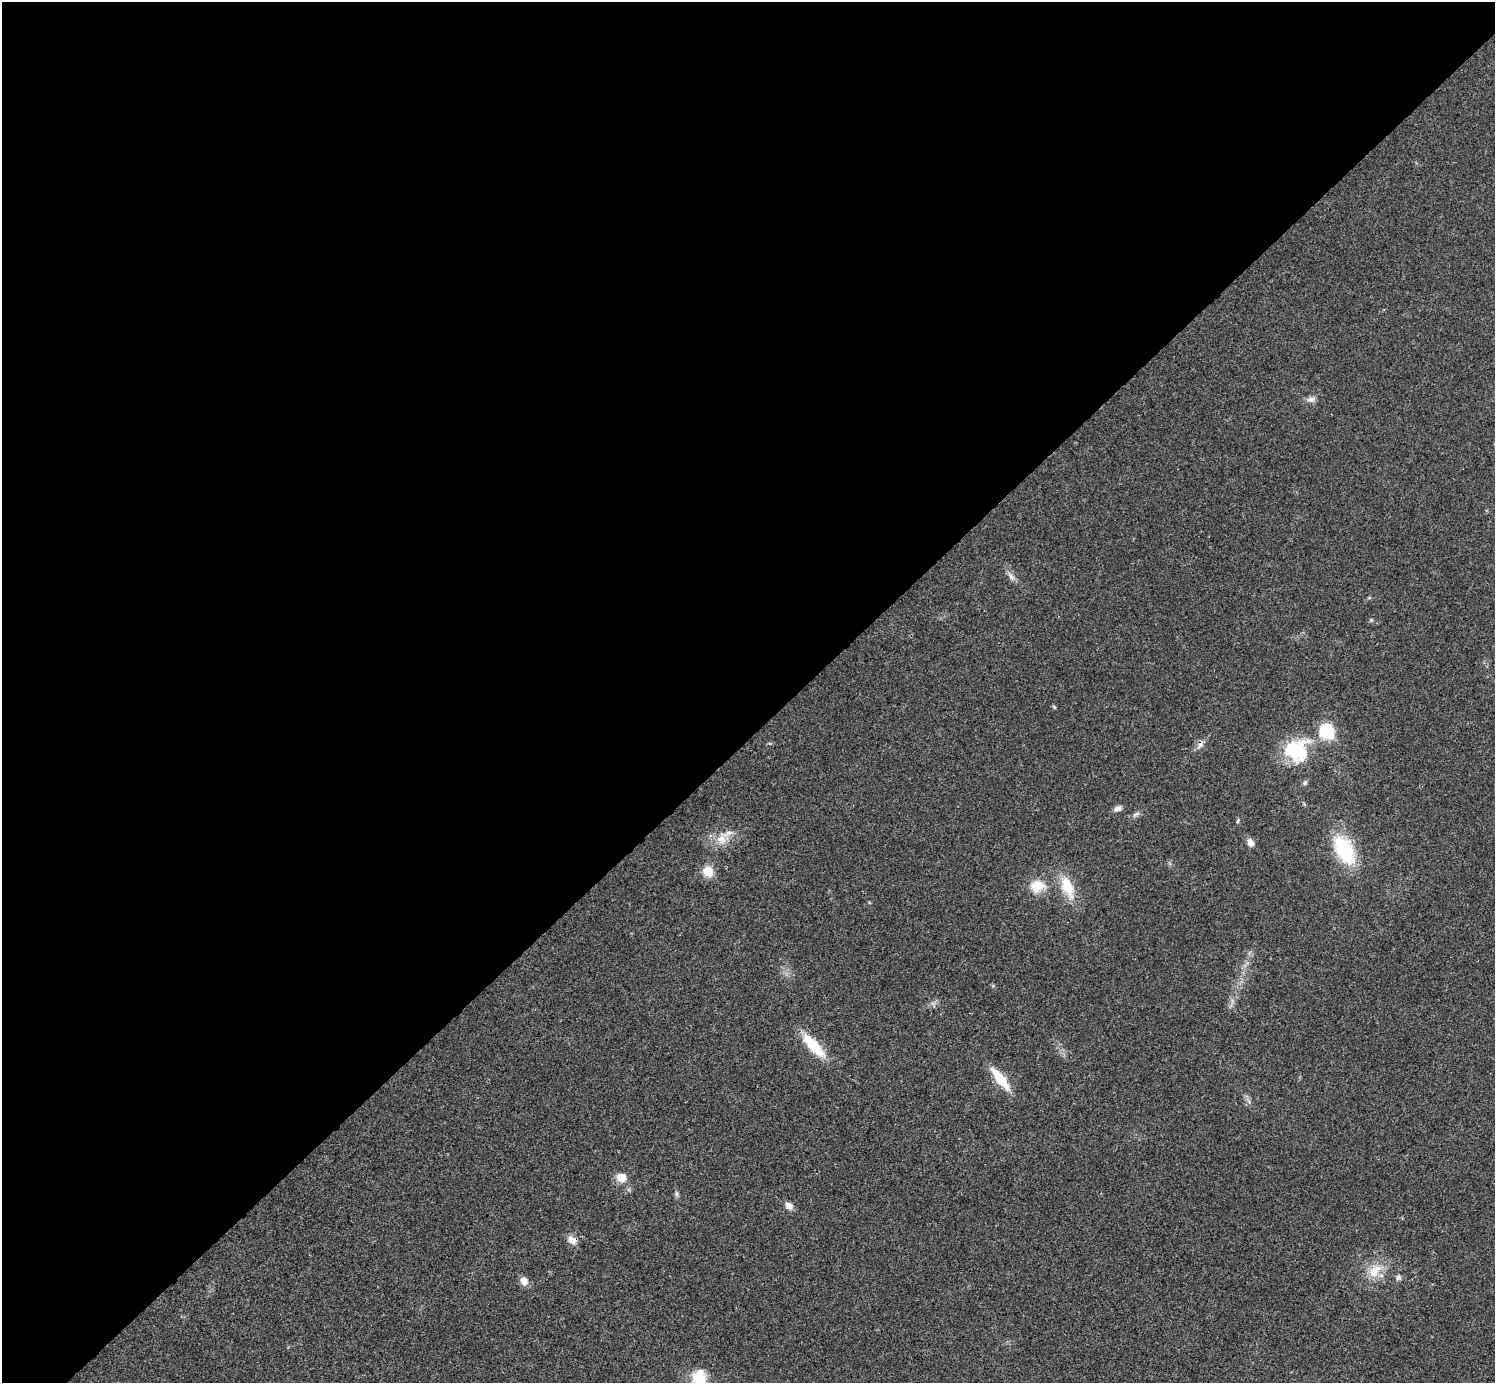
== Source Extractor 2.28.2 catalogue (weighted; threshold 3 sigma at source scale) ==
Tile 2 of 4 x 4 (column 2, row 1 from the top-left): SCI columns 1501-2993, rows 4444-5824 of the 5983 x 5983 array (HDU 1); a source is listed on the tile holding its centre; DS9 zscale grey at full resolution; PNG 1497 x 1385 px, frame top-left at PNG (2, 2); no overlay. Shown black and unused: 53% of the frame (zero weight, under 3 of 4 exposures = <1% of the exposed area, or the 3 px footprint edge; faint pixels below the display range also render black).
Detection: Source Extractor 2.28.2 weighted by HDU 2 'WHT'; one run over the whole footprint, this tile lists its part. Background 0.0195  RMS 0.004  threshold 0.0181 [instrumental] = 3 sigma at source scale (4.5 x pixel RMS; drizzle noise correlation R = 1.50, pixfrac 1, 0.05/0.05 arcsec/px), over >= 5 px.
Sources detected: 25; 1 inside a brighter object's white glare — not listed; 1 inside a brighter listed object's ellipse — not listed separately; the other 23 listed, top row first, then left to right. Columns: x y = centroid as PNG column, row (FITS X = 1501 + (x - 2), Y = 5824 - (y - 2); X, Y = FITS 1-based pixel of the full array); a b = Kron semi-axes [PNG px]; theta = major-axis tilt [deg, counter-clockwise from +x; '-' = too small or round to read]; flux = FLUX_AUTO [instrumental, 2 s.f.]
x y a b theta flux
1311 399 11 7 22 1.7
1011 577 8 5 -46 1.3
1327 731 9 8 - 28
1200 745 11 6 62 1.8
1297 750 34 26 -72 19
1118 808 10 7 19 1.6
1137 814 9 4 9 0.92
721 839 14 12 -28 4.9
1250 842 11 8 -58 2
1344 850 34 17 -61 25
708 871 11 10 - 6.2
1037 886 19 16 22 6.8
1067 887 27 14 -68 10
813 1046 33 11 -47 13
1000 1079 27 8 -51 11
621 1177 11 9 -25 4.7
676 1194 7 4 -90 0.77
789 1206 10 7 -42 2.2
572 1240 12 9 -41 3
1374 1271 23 14 49 7.6
1398 1278 8 6 52 1
524 1281 10 8 -48 3
699 1377 18 15 -84 8.8
Overlapping masked pixels (flux is a lower limit): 1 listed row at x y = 572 1240
Isophote crosses this tile's border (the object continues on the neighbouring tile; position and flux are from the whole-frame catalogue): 1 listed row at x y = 699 1377